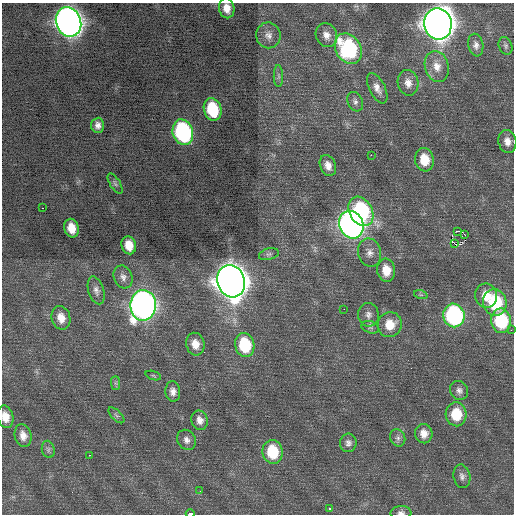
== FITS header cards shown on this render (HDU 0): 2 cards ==
NAXIS1  =                  512 / Axis length
NAXIS2  =                  512 / Axis length

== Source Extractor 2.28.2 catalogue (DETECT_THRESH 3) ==
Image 512 x 512 px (HDU 0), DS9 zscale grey, 1 PNG px = 1 image px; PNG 516 x 516 px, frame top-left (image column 1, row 512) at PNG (2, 3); each listed source drawn as its Kron ellipse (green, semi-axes under 4 px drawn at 4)
Background 0.213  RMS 0.75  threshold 2.24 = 3 sigma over >= 5 px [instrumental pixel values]
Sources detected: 72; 2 with non-positive FLUX_AUTO (blend fragments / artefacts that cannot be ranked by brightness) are neither listed nor drawn; the other 70 listed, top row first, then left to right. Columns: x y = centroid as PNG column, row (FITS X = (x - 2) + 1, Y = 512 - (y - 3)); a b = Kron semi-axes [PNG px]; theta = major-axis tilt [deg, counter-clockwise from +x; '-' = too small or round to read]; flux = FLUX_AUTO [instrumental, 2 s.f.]
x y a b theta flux
227 8 10 7 -78 490
69 22 15 12 -70 43000
438 24 16 13 -79 72000
268 35 13 12 - 430
326 35 12 10 -62 390
476 45 11 7 -79 250
506 46 9 6 -71 130
348 49 16 12 -58 5800
437 66 16 12 -73 630
278 76 11 4 -90 160
408 83 13 10 -79 440
377 88 16 8 -64 390
355 102 10 7 -63 190
213 109 11 8 -75 2400
98 125 7 6 - 260
183 132 13 10 -73 7900
507 141 11 9 -78 410
371 155 2 2 - 500
424 160 12 9 -80 1000
328 165 11 7 -68 400
115 184 11 5 -58 130
42 208 2 2 - 300
361 211 16 11 -59 6100
351 225 14 12 -68 30000
71 228 9 7 -77 710
458 231 3 2 - 2700
465 235 3 2 - 69
455 244 2 2 - 110
129 245 9 7 -74 710
370 252 14 11 -76 400
269 254 10 5 13 140
386 270 11 9 -83 860
123 277 11 9 -70 280
231 281 16 13 -73 85000
96 290 14 7 -73 260
421 295 7 4 -18 86
486 296 12 11 - 820
495 303 13 11 -76 3100
143 305 15 13 88 33000
344 309 2 2 - 83
368 315 12 10 -81 290
454 315 12 10 -80 8900
61 318 12 9 -75 570
501 321 12 10 -83 3700
390 325 12 12 - 950
370 327 9 6 -19 130
511 330 2 2 - 150
195 344 11 9 -76 560
245 345 12 9 -78 2800
153 375 8 3 -19 72
115 383 7 4 -89 100
459 390 10 8 -53 240
173 391 10 7 -86 300
456 414 12 10 -87 1500
116 415 10 5 -45 120
5 417 11 8 -77 590
200 420 10 8 -70 340
424 434 10 8 -77 450
23 436 11 8 -75 420
398 438 9 7 -67 190
187 440 11 8 -57 270
348 443 9 8 - 220
48 449 9 6 -77 140
273 452 12 10 -83 2100
89 455 3 2 - 610
462 476 12 8 -79 230
200 491 2 2 - 58
329 509 3 3 - 280
401 513 10 6 2 210
190 514 4 2 - 2900
At the frame edge (FLAGS 8, measured only in part): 4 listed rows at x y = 227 8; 5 417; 401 513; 190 514
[2 non-positive-flux detections neither listed nor drawn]